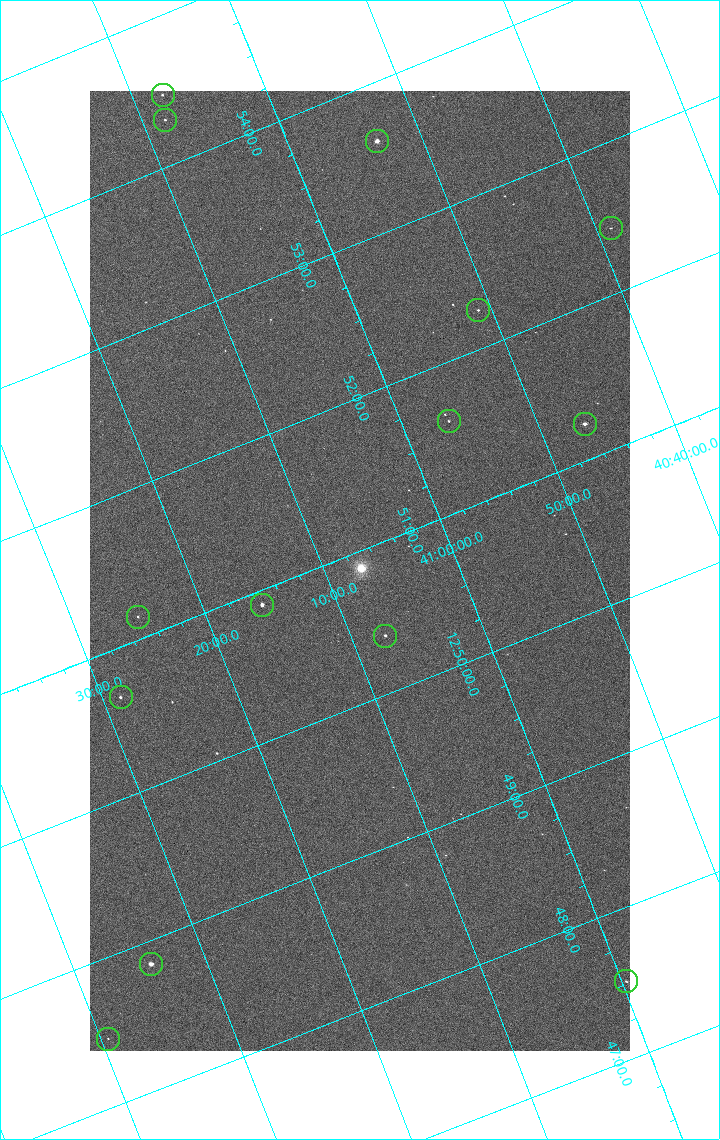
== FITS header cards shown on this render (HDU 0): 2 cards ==
NAXIS1  =                 1080 / length of data axis 1
NAXIS2  =                 1920 / length of data axis 2

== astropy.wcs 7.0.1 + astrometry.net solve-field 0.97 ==
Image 1080 x 1920 px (HDU 0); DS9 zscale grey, zoomed out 1/2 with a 90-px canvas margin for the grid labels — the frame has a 2x2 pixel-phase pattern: the four 2x2 pixel phases sit at different levels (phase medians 1287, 1063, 1031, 1284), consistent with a one-shot-colour (mosaic) sensor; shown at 1/2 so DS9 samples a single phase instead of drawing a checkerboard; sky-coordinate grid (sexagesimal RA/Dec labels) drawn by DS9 from the SOLVED WCS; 14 Tycho-2 reference stars matched to detected sources circled (green)
Header WCS: none
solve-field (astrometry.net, Tycho-2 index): SOLVED blind (the file carries no WCS)
Solved WCS: RA---TAN-SIP/DEC--TAN-SIP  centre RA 12:50:52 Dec +41:07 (192.72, +41.12 deg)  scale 2.37 arcsec/px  FOV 42.7' x 75.9'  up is +112 deg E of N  parity flipped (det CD > 0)
(file carries no celestial WCS; the grid is the blind solution)
Tycho-2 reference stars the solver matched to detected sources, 14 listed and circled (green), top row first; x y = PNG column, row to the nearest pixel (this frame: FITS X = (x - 90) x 2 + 1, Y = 1920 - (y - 91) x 2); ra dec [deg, ICRS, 3 dp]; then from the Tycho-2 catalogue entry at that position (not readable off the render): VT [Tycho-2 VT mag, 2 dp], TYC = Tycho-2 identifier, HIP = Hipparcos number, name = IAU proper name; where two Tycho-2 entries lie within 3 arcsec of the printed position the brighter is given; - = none
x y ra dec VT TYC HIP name
162 95 193.620 +41.129 11.58 3021-1991-1 62993 -
165 120 193.577 +41.138 11.52 3021-30-1 - -
377 142 193.403 +40.890 8.85 3021-977-1 62911 -
610 228 193.109 +40.648 12.32 3021-1216-1 - -
478 310 193.064 +40.851 11.36 3021-1025-1 - -
448 422 192.903 +40.941 11.82 3021-941-1 - -
584 424 192.810 +40.776 9.69 3021-1108-1 - -
262 605 192.726 +41.259 9.76 3023-213-1 62700 -
138 617 192.787 +41.417 12.26 3023-139-1 - -
385 636 192.596 +41.123 11.21 3021-53-1 - -
120 698 192.667 +41.478 11.08 3023-113-1 - -
151 964 192.211 +41.570 8.76 3023-975-1 62530 -
626 982 191.879 +40.995 12.38 3021-707-1 - -
108 1039 192.116 +41.658 12.38 3023-837-1 - -